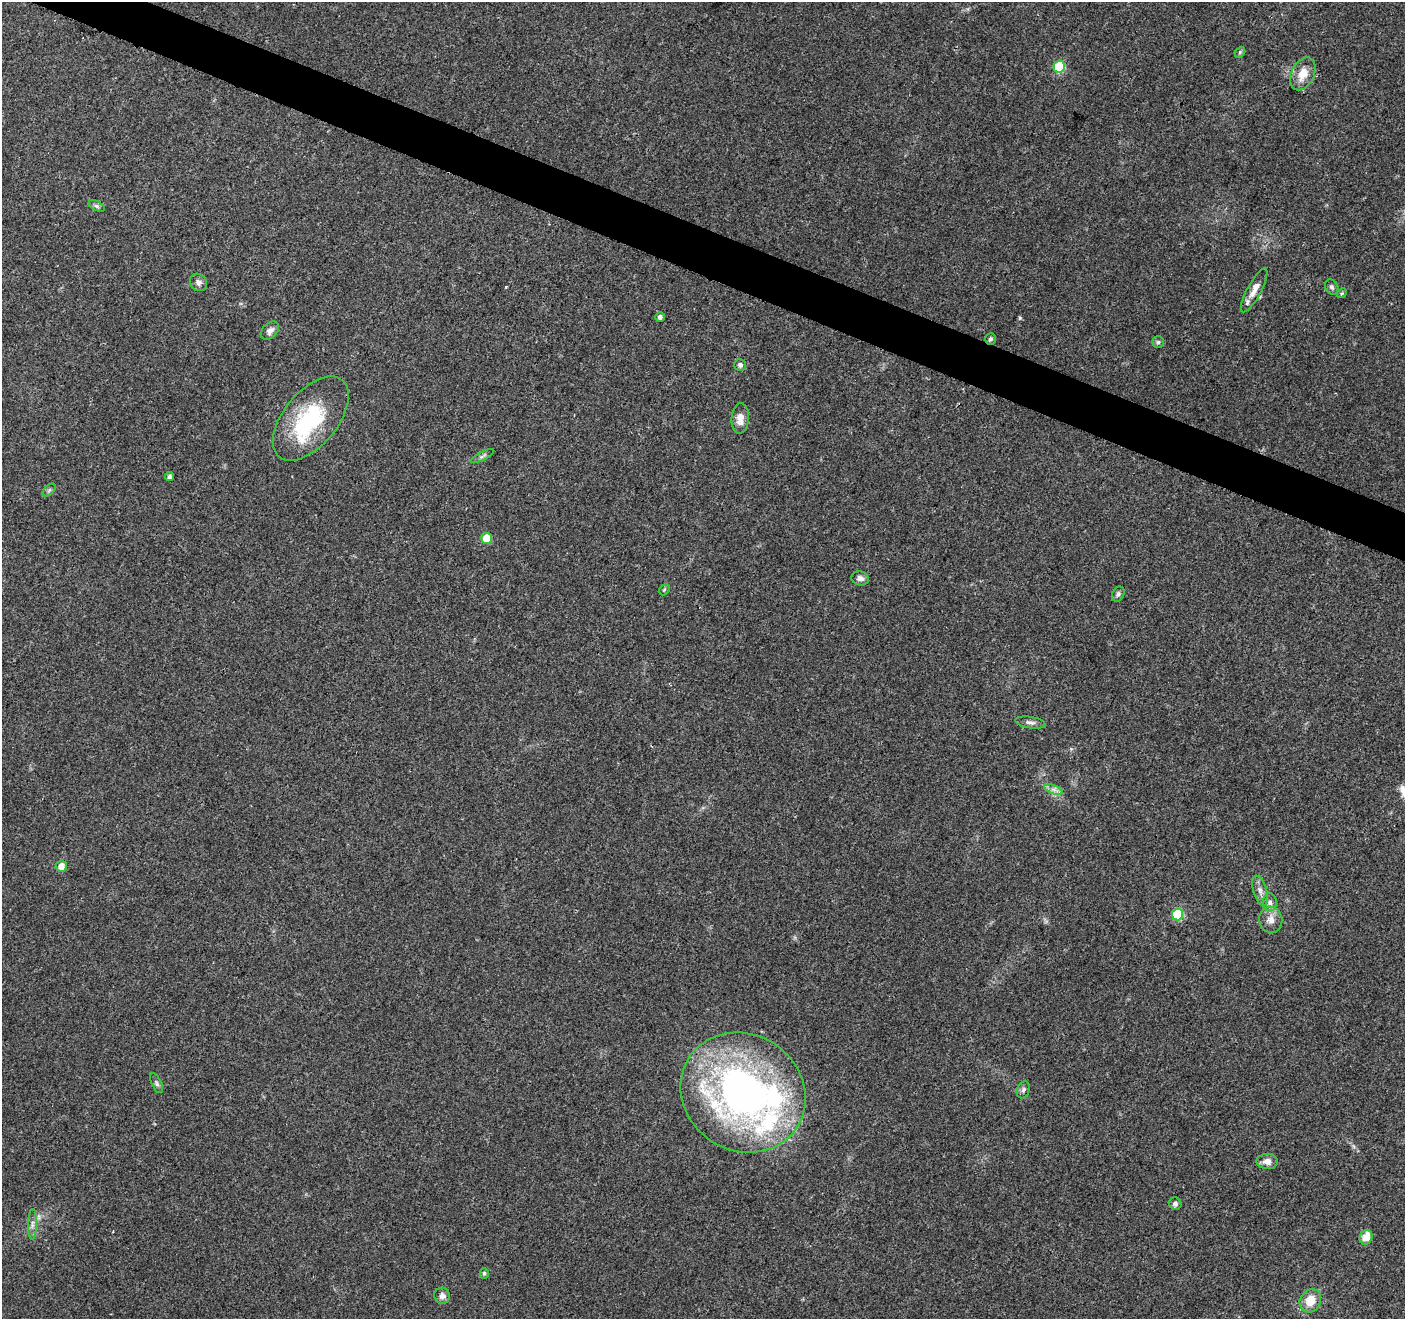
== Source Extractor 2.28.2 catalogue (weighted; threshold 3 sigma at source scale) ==
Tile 11 of 4 x 4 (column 3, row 3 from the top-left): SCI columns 2816-4218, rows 1527-2843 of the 5633 x 5752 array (HDU 1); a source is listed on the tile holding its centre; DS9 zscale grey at full resolution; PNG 1407 x 1321 px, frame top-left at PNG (2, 2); each listed source drawn as its Kron ellipse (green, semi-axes under 4 px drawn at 4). Shown black and unused: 3% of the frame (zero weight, under 3 of 4 exposures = <1% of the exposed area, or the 3 px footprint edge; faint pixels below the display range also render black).
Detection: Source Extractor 2.28.2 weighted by HDU 2 'WHT'; one run over the whole footprint, this tile lists its part. Background 0.0481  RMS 0.0039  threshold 0.0174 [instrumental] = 3 sigma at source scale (4.5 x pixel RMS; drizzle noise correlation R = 1.50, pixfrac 1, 0.0396/0.0396 arcsec/px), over >= 5 px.
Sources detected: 45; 1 inside a brighter object's white glare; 2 cosmic-ray / hot-pixel residue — neither listed nor drawn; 3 inside a brighter listed object's ellipse — not listed separately; the other 39 listed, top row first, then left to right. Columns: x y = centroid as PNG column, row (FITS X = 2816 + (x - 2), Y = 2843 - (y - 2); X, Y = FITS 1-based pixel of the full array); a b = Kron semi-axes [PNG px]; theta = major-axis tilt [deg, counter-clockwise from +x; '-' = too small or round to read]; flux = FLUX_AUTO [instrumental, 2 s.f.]
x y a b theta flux
1240 52 6 4 47 0.53
1059 67 6 6 - 25
1303 74 17 11 63 5.7
97 206 9 5 -26 0.89
198 282 9 8 - 1.5
1332 287 8 6 -62 0.93
1254 290 24 7 62 3.4
1342 293 5 4 - 0.51
660 317 5 4 - 1.5
270 331 11 7 44 1.9
990 339 5 5 - 0.71
1158 342 6 6 - 0.76
740 365 6 6 - 1.1
311 418 50 27 50 34
740 418 15 8 85 3.4
483 456 13 3 26 0.98
169 476 4 4 - 1.1
49 490 8 4 45 0.7
487 538 5 5 - 8.1
860 578 9 7 -15 1.8
664 590 6 4 46 0.55
1118 594 8 5 63 0.97
1030 722 15 5 -9 1.7
1053 789 9 4 -19 1.5
61 866 5 5 - 3.5
1260 890 15 7 -73 2.3
1270 902 9 7 -89 1.6
1178 914 6 5 - 25
1271 920 13 11 -81 3.2
157 1083 11 5 -63 0.91
1023 1090 9 6 70 1.1
743 1093 64 58 -34 170
1267 1161 11 7 -1 2.3
1175 1204 6 6 - 1.2
32 1224 15 4 89 1.5
1366 1237 7 6 - 5.4
484 1273 5 4 - 0.63
442 1296 8 7 - 2.1
1310 1301 12 10 56 6.4